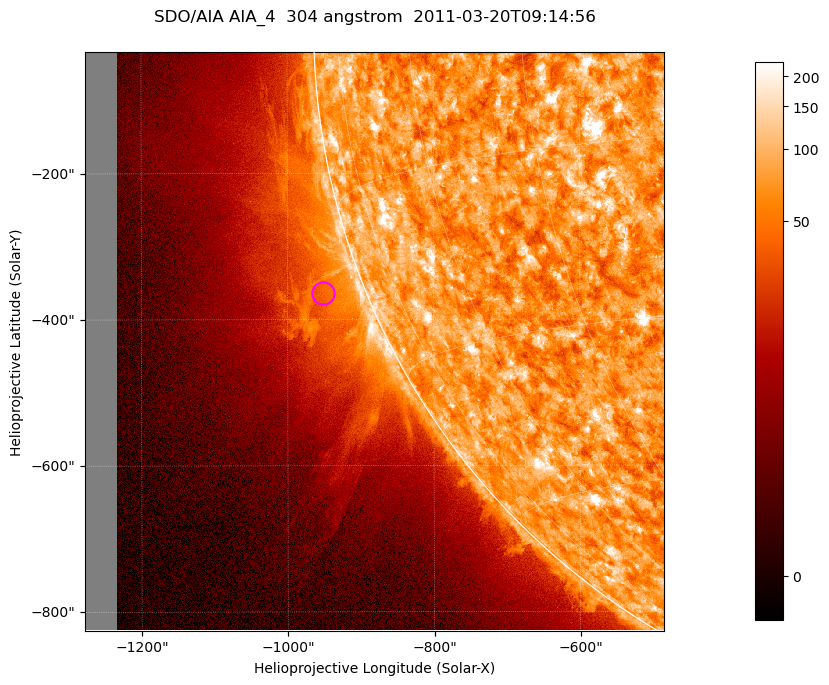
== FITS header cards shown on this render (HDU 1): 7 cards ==
TELESCOP= 'SDO/AIA '           / For AIA: SDO/AIA
INSTRUME= 'AIA_4   '           / For AIA: AIA_ATA1, AIA_ATA2, AIA_ATA3 or AIA_AT
WAVELNTH=                  304 / [angstrom] Wavelength
WAVEUNIT= 'angstrom'           / Wavelength unit: angstrom
DATE-OBS= '2011-03-20T09:14:56.123' / [ISO] Date when observation started; ISO 8
CTYPE1  = 'HPLN-TAN'           / CTYPE1; Typically HPLN
CTYPE2  = 'HPLT-TAN'           / CTYPE2; Typically HPLT

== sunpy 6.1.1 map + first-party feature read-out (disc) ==
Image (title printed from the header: SDO/AIA AIA_4  304 angstrom  2011-03-20T09:14:56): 1320 x 1320 px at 0.6 arcsec/px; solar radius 964 arcsec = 1605 px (partial field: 9.1% of the solar disc is inside the frame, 42% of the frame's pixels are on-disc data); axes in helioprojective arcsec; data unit not stated in the header (colour bar unlabelled)
Orientation: roll -0.132 deg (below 1 deg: not rotated)
Missing data: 5.5% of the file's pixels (0.0% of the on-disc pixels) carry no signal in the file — blank (NaN) pixels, whole columns, Tx -1278..-1232 arcsec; drawn neutral grey and excluded from every search
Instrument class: DISC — disc imager (sunpy class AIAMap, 304 A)
Bright regions (active regions / flare kernels): reference = the on-disc median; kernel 11 px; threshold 5 sigma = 117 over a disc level ~73.5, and >= 1.15x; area >= 1742 px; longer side >= 16 px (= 9.6 arcsec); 0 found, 0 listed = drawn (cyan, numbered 1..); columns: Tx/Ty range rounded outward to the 2 arcsec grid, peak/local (2 s.f.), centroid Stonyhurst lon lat
Off-limb structures (1.02-1.3 R_sun): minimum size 400 px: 3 found; the strongest spans PA ~100..120 deg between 1.02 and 1.15 R_sun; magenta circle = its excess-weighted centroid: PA ~110 deg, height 1.06 R_sun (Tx ~-952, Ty ~-364 arcsec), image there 1.9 x the reference